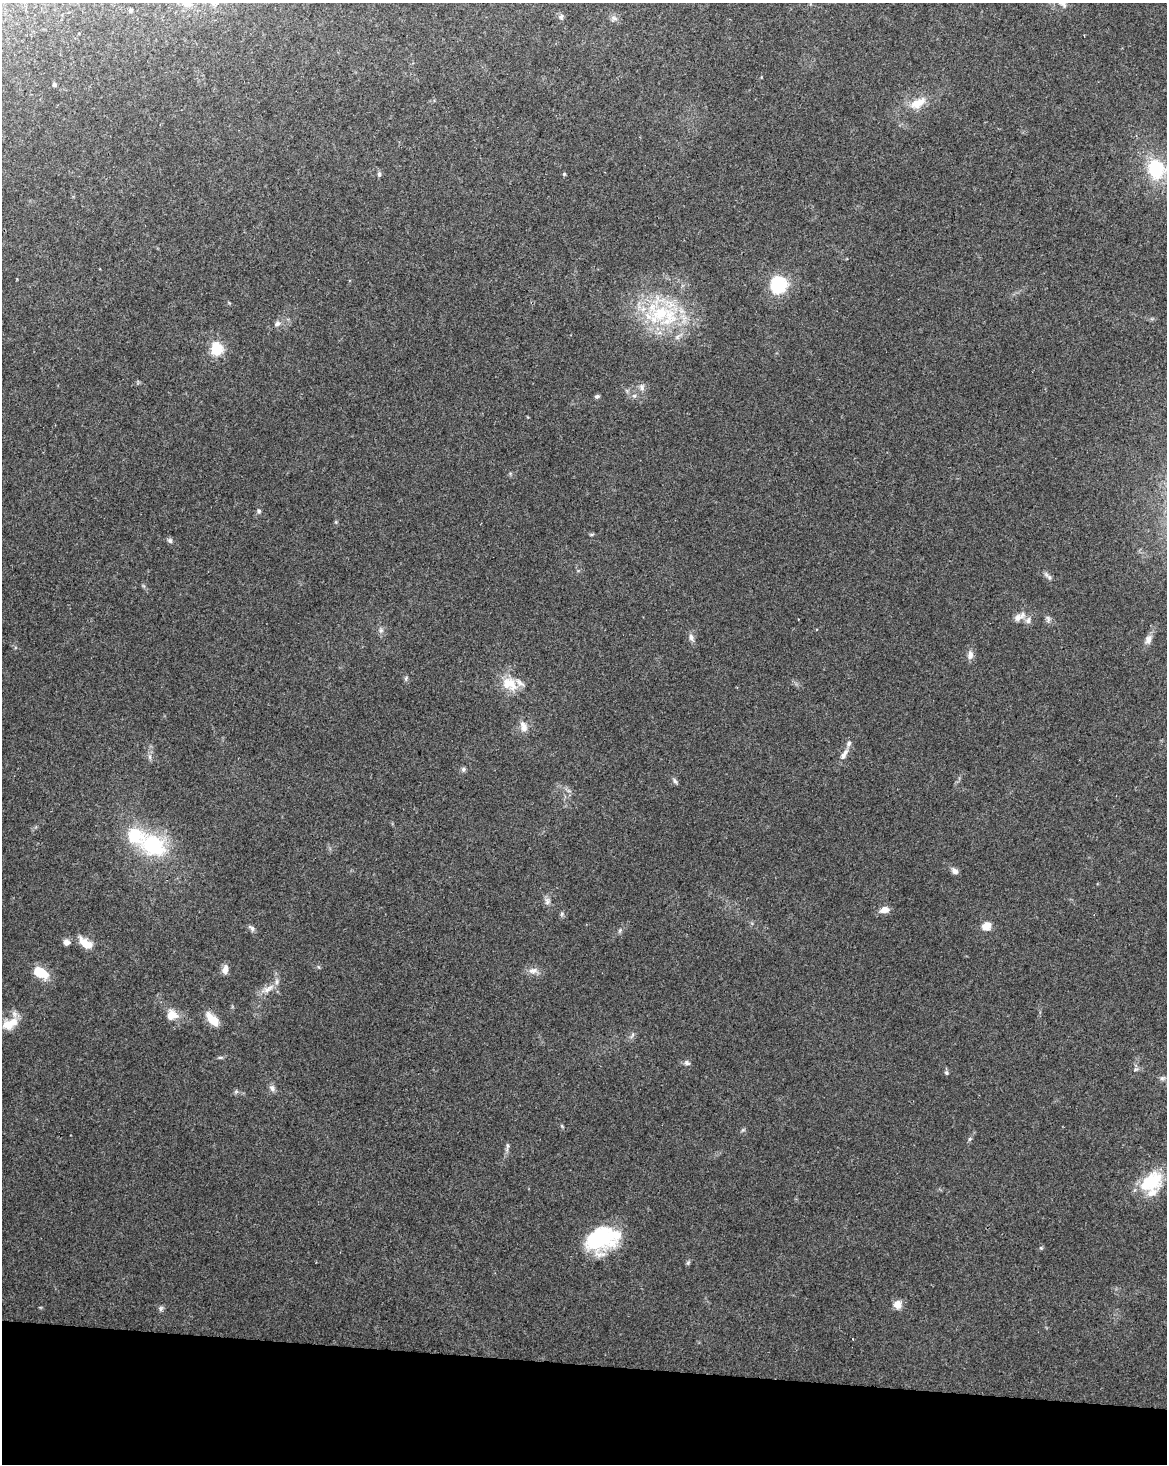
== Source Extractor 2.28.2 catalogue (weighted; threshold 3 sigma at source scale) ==
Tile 11 of 4 x 3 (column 3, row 3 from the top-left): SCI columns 2333-3497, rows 227-1688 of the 4670 x 4895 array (HDU 1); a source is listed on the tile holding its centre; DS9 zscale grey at full resolution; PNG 1169 x 1466 px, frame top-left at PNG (2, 3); no overlay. Shown black and unused: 7% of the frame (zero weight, under 2 of 3 exposures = <1% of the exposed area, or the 3 px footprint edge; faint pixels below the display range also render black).
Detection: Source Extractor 2.28.2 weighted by HDU 2 'WHT'; one run over the whole footprint, this tile lists its part. Background 0.062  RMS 0.0069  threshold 0.0309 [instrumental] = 3 sigma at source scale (4.5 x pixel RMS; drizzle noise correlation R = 1.50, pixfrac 1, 0.0396/0.0396 arcsec/px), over >= 5 px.
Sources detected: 72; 1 inside a brighter object's white glare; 1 cosmic-ray / hot-pixel residue — not listed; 4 inside a brighter listed object's ellipse — not listed separately; the other 66 listed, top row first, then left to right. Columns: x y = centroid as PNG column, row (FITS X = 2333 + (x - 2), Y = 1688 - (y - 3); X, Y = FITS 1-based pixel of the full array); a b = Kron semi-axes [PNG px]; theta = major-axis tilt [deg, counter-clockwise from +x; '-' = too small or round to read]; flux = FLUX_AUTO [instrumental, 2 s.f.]
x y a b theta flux
130 11 4 4 - 1.1
561 17 7 6 - 1.6
614 18 9 6 -27 2.3
54 84 4 4 - 1.5
918 103 23 11 29 12
1156 169 21 17 -81 37
379 174 7 5 -81 1.4
564 174 4 4 - 0.83
778 285 7 7 - 170
662 315 51 41 -24 73
277 323 9 6 19 2.6
217 349 6 6 - 71
642 387 10 7 -72 3
597 396 6 5 - 1.5
634 396 6 6 - 1.7
259 511 6 5 - 1.5
591 534 6 4 -18 0.89
170 540 7 6 - 1.7
1049 577 8 6 -47 1.9
1018 618 12 9 25 4.9
1048 619 10 5 -75 2
1028 620 9 8 - 3.4
381 630 7 5 -70 2
691 637 11 6 -84 2.8
1148 639 13 8 70 4.1
970 655 12 7 83 3.7
406 678 7 4 66 1.2
510 684 24 17 -33 15
523 727 14 9 -74 5.4
844 754 18 6 56 4.6
463 769 6 6 - 1.6
675 781 9 5 -56 1.6
135 836 20 19 - 27
152 845 19 14 -30 68
955 871 8 6 -47 3.4
547 901 10 8 90 2.9
885 910 10 6 14 6.1
562 914 7 5 48 1.3
986 926 9 8 - 7.9
251 928 10 5 -39 2
620 930 6 5 - 1.3
67 942 6 6 - 4.1
86 943 18 9 -36 11
225 970 11 7 80 4.6
533 970 13 8 4 4.3
40 973 17 10 -25 16
268 989 21 8 31 7
172 1015 15 15 - 9
212 1019 19 9 -47 11
10 1024 23 12 27 12
632 1035 10 4 61 1.5
220 1057 9 4 0 1.2
687 1063 8 6 -17 2.1
1136 1069 6 4 18 1.1
946 1073 6 5 - 1.3
1162 1078 8 6 2 1.8
272 1088 10 8 -54 2.6
236 1092 7 4 19 1.2
970 1139 6 5 - 1.1
507 1147 14 4 86 2
1151 1181 30 23 32 30
598 1238 33 29 13 51
1041 1248 5 4 - 0.79
688 1263 6 5 - 1.1
897 1305 10 10 - 5.6
161 1308 8 5 72 1.5